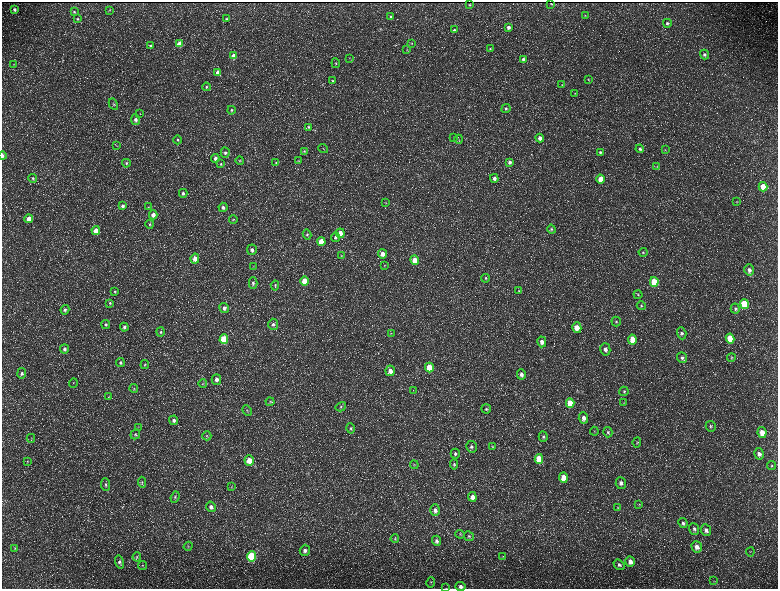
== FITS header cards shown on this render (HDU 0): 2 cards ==
NAXIS1  =                 1552 / length of data axis 1
NAXIS2  =                 1173 / length of data axis 2

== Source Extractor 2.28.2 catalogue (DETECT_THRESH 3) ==
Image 1552 x 1173 px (HDU 0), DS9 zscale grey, zoomed out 1/2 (1 PNG px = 2 x 2 image px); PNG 780 x 591 px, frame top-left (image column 1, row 1173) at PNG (2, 2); each listed source drawn as its Kron ellipse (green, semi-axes under 4 px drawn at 4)
Background 221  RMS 9.8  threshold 29.5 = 3 sigma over >= 5 px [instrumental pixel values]
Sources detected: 223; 33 cannot appear on this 1/2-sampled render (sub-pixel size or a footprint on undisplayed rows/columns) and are neither listed nor drawn; the other 190 listed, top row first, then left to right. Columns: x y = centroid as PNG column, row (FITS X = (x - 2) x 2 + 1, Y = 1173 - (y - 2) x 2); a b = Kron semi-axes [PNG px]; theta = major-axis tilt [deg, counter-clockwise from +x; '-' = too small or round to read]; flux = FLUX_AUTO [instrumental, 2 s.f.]
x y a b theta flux
551 3 2 1 - 1100
470 5 2 2 - 1500
15 9 4 3 - 4400
109 10 4 3 - 1300
74 12 4 4 - 2300
585 15 3 3 - 1200
391 17 3 3 - 2600
77 19 4 3 - 2300
226 19 3 3 - 2700
667 23 4 3 - 3400
508 27 4 3 - 5700
454 30 3 3 - 2500
180 44 4 3 - 22000
412 44 3 3 - 1100
151 46 4 3 - 4300
490 49 4 3 - 1900
407 50 3 3 - 1400
705 55 5 4 - 4900
234 56 4 3 - 21000
349 58 3 2 - 930
523 59 4 4 - 4300
336 63 5 3 - 2400
14 64 3 2 - 1300
218 73 4 3 - 14000
588 79 4 3 - 1500
333 81 4 4 - 2300
562 85 4 3 - 1500
206 87 4 3 - 2100
575 93 4 3 - 1400
113 104 6 3 -61 2700
506 108 5 4 - 3700
231 110 4 3 - 2500
140 113 3 2 - 820
135 120 5 4 - 7000
309 127 4 4 - 2400
453 137 3 2 - 750
540 138 4 4 - 10000
459 139 4 2 - 1200
177 140 4 3 - 2700
116 146 3 2 - 1200
323 148 5 1 - 930
640 149 4 4 - 4100
665 150 3 3 - 1200
304 151 3 3 - 1800
600 152 4 4 - 3200
225 153 5 4 - 4400
2 156 4 2 - 5400
215 158 4 4 - 5600
240 161 4 3 - 1700
298 161 4 3 - 1300
510 162 4 3 - 5300
126 163 4 4 - 2800
276 163 4 3 - 2000
221 164 4 4 - 2200
657 166 4 3 - 1600
33 178 4 4 - 2500
494 178 4 4 - 7700
601 179 4 4 - 31000
763 187 5 4 - 36000
183 193 4 4 - 4500
737 202 3 2 - 900
386 203 4 2 - 1200
123 206 4 4 - 4000
149 207 4 3 - 1500
223 207 5 4 - 6600
153 215 4 4 - 12000
29 219 4 4 - 20000
233 219 4 3 - 1600
150 224 4 4 - 2300
551 229 4 4 - 3100
96 230 4 4 - 17000
340 233 5 4 - 19000
307 234 5 4 - 3100
335 237 5 4 - 4400
321 241 4 4 - 31000
252 250 5 5 - 6700
643 252 4 4 - 2600
382 254 5 4 - 15000
341 256 3 3 - 1300
195 259 5 4 - 15000
415 260 4 4 - 28000
385 265 4 3 - 1600
254 266 4 3 - 1500
749 270 6 4 -73 8600
486 278 4 4 - 2900
304 281 4 4 - 40000
654 282 5 4 - 64000
253 283 5 4 - 4200
275 285 5 4 - 2700
115 291 4 3 - 2000
519 291 4 3 - 1700
638 295 5 4 - 2500
110 303 4 3 - 2000
744 304 5 4 - 87000
641 306 4 4 - 2500
224 308 5 4 - 7700
735 309 5 4 - 3800
65 310 4 4 - 4500
616 322 5 4 - 2900
106 324 5 3 - 2600
273 324 5 5 - 5100
124 327 4 4 - 4600
577 328 5 4 - 24000
160 332 4 4 - 2700
391 333 3 2 - 1000
682 333 6 4 -71 4300
224 339 5 4 - 90000
730 339 5 4 - 73000
632 340 5 4 - 31000
542 342 5 4 - 10000
65 349 4 4 - 5200
605 349 6 5 - 7900
731 357 4 4 - 2100
682 358 5 5 - 5700
120 363 4 4 - 3400
145 364 4 3 - 1700
429 367 5 4 - 62000
390 371 5 4 - 16000
22 373 5 4 - 4500
521 374 5 4 - 7000
216 379 5 4 - 8500
73 383 5 2 - 1200
203 384 4 4 - 2100
134 389 4 3 - 2200
413 390 2 1 - 460
624 391 4 4 - 3100
109 397 3 3 - 1200
270 402 4 4 - 2500
570 403 5 4 - 51000
624 403 3 2 - 1100
341 407 5 4 - 3200
486 409 5 4 - 3000
247 410 5 3 - 2000
583 418 5 5 - 10000
174 420 5 4 - 5700
711 426 5 5 - 3400
138 427 3 3 - 1200
350 428 5 4 - 3000
594 431 4 2 - 1300
608 432 5 4 - 3600
762 433 5 4 - 21000
135 434 5 4 - 3200
207 436 4 4 - 2700
543 437 5 4 - 3700
31 438 4 3 - 1800
637 442 5 3 - 2200
471 447 6 5 - 4600
493 447 4 3 - 1600
455 454 5 4 - 3800
759 454 6 5 - 8600
539 459 5 4 - 50000
249 460 5 4 - 23000
27 461 3 3 - 1500
454 464 5 3 - 2800
414 465 4 4 - 2300
771 465 5 4 - 2400
563 478 5 4 - 31000
142 482 5 4 - 3100
621 483 6 5 - 7400
105 485 6 4 -83 4000
231 487 4 3 - 1500
175 497 6 4 69 3700
472 497 5 4 - 12000
639 505 4 3 - 1600
211 507 5 5 - 7200
618 507 4 3 - 1800
435 510 6 5 - 9300
683 523 5 4 - 4600
694 529 6 5 - 5200
706 530 6 5 - 7700
460 534 4 3 - 2000
469 536 5 4 - 3700
395 539 4 4 - 2300
437 541 5 4 - 5300
188 546 5 4 - 2400
697 547 6 5 - 11000
14 548 4 3 - 1600
305 550 5 5 - 6800
750 552 4 2 - 1200
251 556 5 4 - 160000
503 556 3 3 - 1400
137 557 4 3 - 2000
119 562 6 4 -74 5600
630 562 5 4 - 13000
142 565 4 3 - 1600
619 565 6 4 -38 4700
714 581 3 2 - 1200
431 582 5 4 - 3300
461 586 5 4 - 7400
446 588 3 2 - 700
At the frame edge (FLAGS 8, measured only in part): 3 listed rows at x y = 2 156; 461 586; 446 588
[33 sub-pixel or undisplayed-footprint detections neither listed nor drawn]